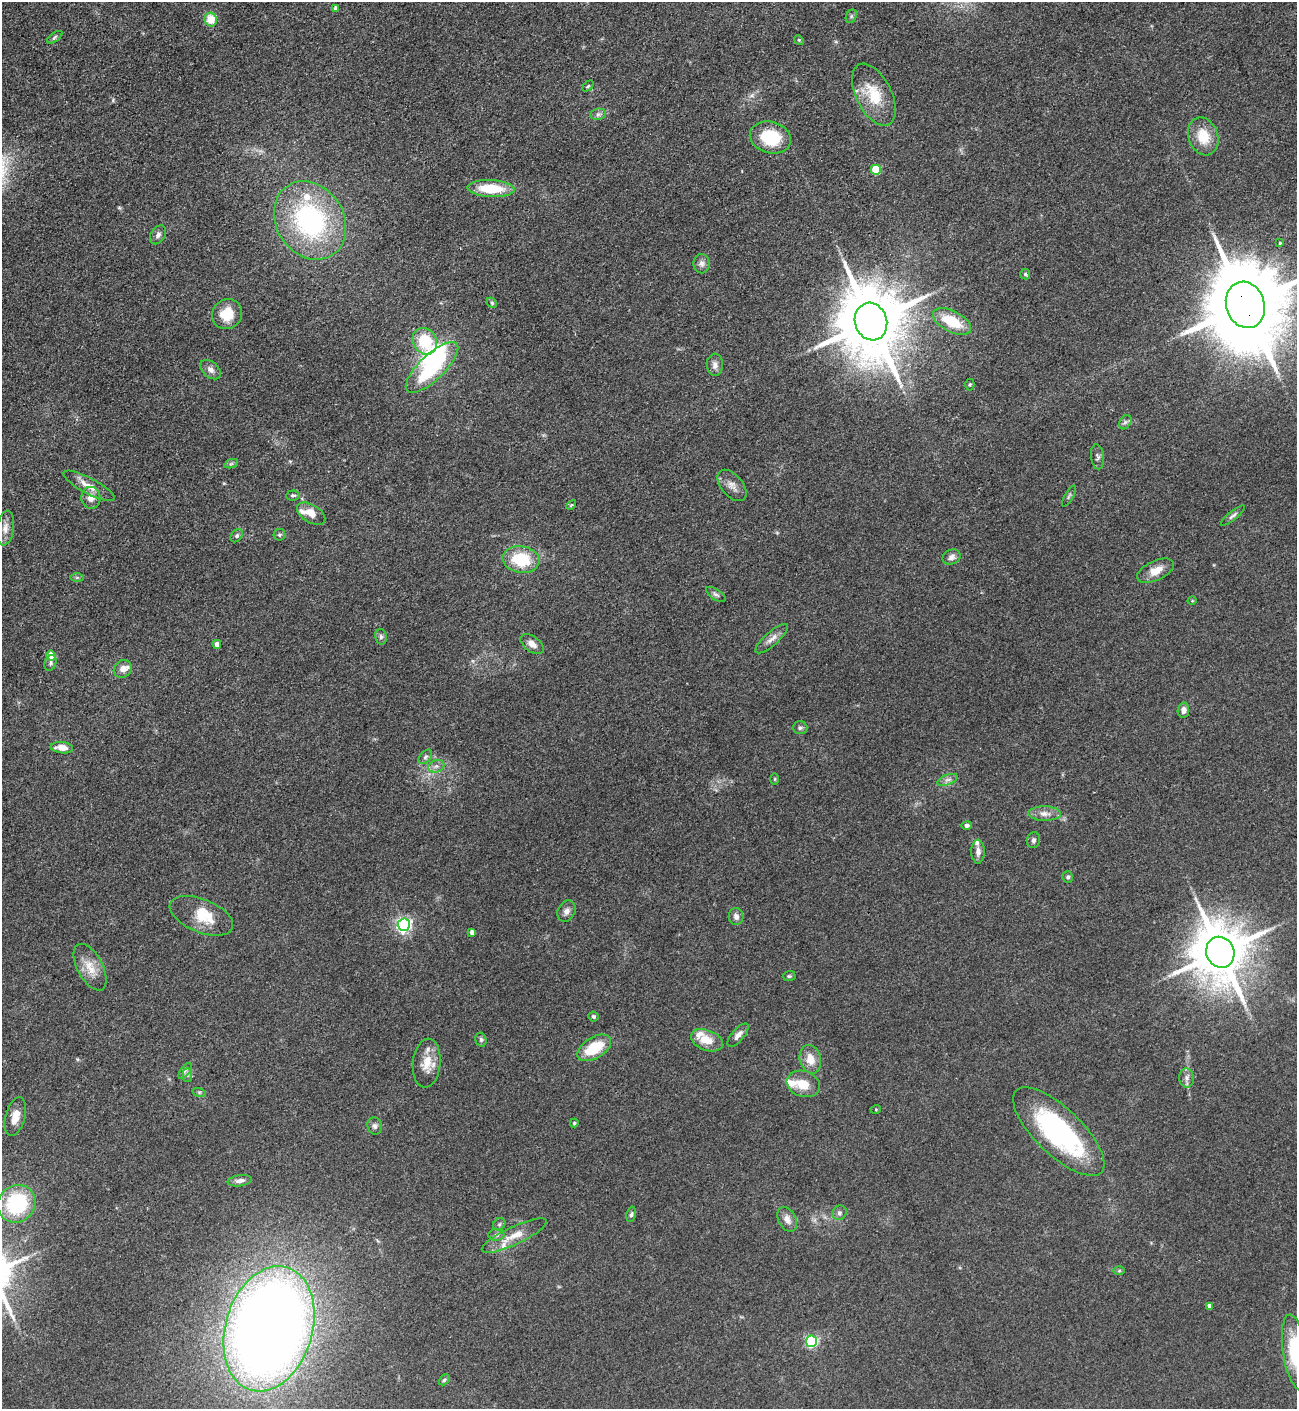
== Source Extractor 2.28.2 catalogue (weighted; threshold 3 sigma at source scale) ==
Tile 11 of 4 x 4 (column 3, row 3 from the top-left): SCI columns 2876-4170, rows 1409-2815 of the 5618 x 5630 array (HDU 1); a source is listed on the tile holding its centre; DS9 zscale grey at full resolution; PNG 1299 x 1411 px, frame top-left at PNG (2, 2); each listed source drawn as its Kron ellipse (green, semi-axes under 4 px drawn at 4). Shown black and unused: <1% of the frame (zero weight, under 3 of 4 exposures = <1% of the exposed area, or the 3 px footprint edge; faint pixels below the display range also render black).
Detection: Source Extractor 2.28.2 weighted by HDU 2 'WHT'; one run over the whole footprint, this tile lists its part. Background 0.0649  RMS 0.0058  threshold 0.0261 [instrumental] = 3 sigma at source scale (4.5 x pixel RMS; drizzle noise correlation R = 1.50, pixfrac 1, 0.05/0.05 arcsec/px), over >= 5 px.
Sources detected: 114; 1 inside a brighter object's white glare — neither listed nor drawn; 8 inside a brighter listed object's ellipse — not listed separately; the other 105 listed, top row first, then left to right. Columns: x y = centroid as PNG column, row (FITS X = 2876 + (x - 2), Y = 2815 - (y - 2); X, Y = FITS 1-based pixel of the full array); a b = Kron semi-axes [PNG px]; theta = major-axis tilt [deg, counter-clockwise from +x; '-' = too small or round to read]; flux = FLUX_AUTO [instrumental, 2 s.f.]
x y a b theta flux
336 8 4 4 - 1.9
851 16 7 5 61 1.1
211 20 7 6 - 11
55 37 9 4 36 1.2
799 40 5 4 - 0.61
588 86 6 4 45 0.84
874 95 33 17 -64 19
598 114 8 5 8 1.8
1203 136 19 14 -70 14
770 137 21 15 -16 28
876 170 5 5 - 20
491 189 23 8 -3 20
310 220 41 34 -57 96
158 235 10 7 57 2.3
1280 243 3 3 - 0.75
701 264 9 8 - 2.6
1025 274 5 5 - 0.87
492 303 6 4 -47 0.86
1245 305 23 19 -72 8900
227 314 16 14 41 13
952 321 21 10 -28 19
871 322 19 16 -72 5900
425 341 14 11 -58 23
715 365 11 8 -89 3.3
432 367 34 12 44 46
210 370 12 7 -41 3.1
970 384 6 4 90 0.92
1125 422 8 5 58 1.4
1097 457 12 6 -83 1.9
231 464 7 4 19 1.2
732 485 18 10 -50 4.7
89 486 28 8 -28 7.5
293 495 7 5 5 1.2
1069 496 12 3 62 0.95
91 498 11 9 -84 4.8
571 505 6 3 45 0.66
311 514 15 9 -31 7.2
1233 515 15 4 39 1.8
5 528 17 8 81 4.5
279 535 6 6 - 1.1
237 536 7 5 51 1.2
951 557 9 7 23 2.6
521 559 18 13 -8 25
1155 571 20 9 25 8
77 577 7 4 0 0.99
716 594 11 5 -33 1.6
1192 601 5 3 - 0.53
381 637 8 6 -77 1.5
772 639 21 7 41 3.9
217 644 4 4 - 3.1
532 644 13 7 -37 4.1
51 656 5 5 - 12
50 663 8 5 68 1.5
123 669 9 8 - 4.8
1183 710 7 5 82 3
800 728 7 6 - 1.6
62 748 11 5 -5 6.3
425 757 8 5 48 1.5
436 766 8 6 19 2.2
775 779 5 3 - 0.55
948 780 10 5 21 2.2
1045 814 16 7 -1 4.2
967 825 5 4 - 1.5
1033 840 8 6 76 1.6
978 852 12 6 -90 3.1
1068 877 6 5 - 1.3
566 911 11 8 62 3
201 916 33 16 -22 16
736 916 8 7 - 2.4
404 925 6 6 - 170
472 932 4 4 - 2.7
1220 952 16 14 -67 3600
90 967 25 12 -62 9.6
789 976 6 5 - 0.93
593 1016 5 5 - 1.4
738 1035 14 6 50 3.3
481 1040 7 5 -74 1.2
707 1040 16 10 -21 10
594 1048 19 10 32 20
810 1059 14 10 -75 7.8
427 1063 24 14 85 9.9
185 1071 9 4 54 1.4
187 1075 7 4 -90 1.3
1187 1078 9 7 -82 2.6
803 1084 17 13 -18 9.7
199 1092 7 4 -18 0.94
876 1109 5 3 - 0.51
15 1117 20 10 75 6.8
574 1123 4 4 - 0.93
375 1126 9 7 -75 1.8
1059 1132 59 23 -44 100
240 1181 12 5 8 2.8
17 1204 20 18 44 47
839 1213 7 6 - 1.7
631 1214 8 4 78 1.2
787 1219 13 8 -62 4
499 1224 7 5 45 1.1
496 1235 8 6 -1 1.7
514 1236 35 9 25 10
1119 1271 6 4 1 0.79
1210 1306 4 4 - 3.1
269 1329 64 43 74 910
811 1341 5 5 - 83
1295 1352 38 12 -81 39
444 1380 6 4 45 0.98
Overlapping masked pixels (flux is a lower limit): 1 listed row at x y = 1245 305
Isophote crosses this tile's border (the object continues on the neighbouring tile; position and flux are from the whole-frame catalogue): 2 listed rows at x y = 1245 305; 1295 1352